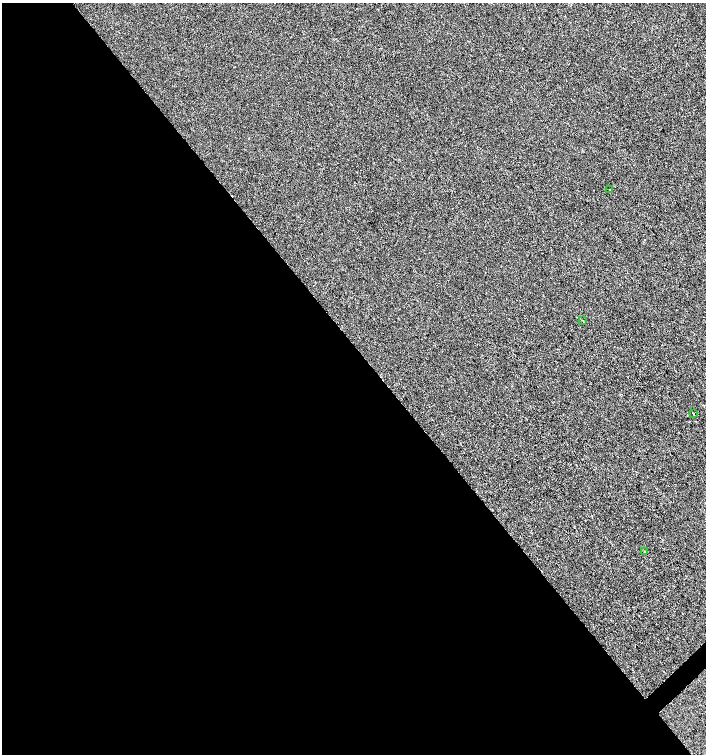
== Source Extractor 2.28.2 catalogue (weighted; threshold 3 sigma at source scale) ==
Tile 9 of 4 x 4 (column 1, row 3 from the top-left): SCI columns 213-1619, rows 1505-3007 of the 5987 x 6019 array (HDU 1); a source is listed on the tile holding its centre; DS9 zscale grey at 2 x 2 block average (1 PNG px = mean of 2 x 2 image px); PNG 708 x 756 px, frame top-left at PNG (2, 3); each listed source drawn as its Kron ellipse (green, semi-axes under 4 px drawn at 4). Shown black and unused: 54% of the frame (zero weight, under 2 of 3 exposures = <1% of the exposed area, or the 3 px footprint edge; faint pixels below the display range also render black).
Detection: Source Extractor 2.28.2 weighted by HDU 2 'WHT'; one run over the whole footprint, this tile lists its part. Background -8.51e-04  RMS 0.0041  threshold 0.0186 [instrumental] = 3 sigma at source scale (4.5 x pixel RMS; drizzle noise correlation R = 1.50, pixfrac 1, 0.0396/0.0396 arcsec/px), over >= 5 px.
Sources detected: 4; all 4 listed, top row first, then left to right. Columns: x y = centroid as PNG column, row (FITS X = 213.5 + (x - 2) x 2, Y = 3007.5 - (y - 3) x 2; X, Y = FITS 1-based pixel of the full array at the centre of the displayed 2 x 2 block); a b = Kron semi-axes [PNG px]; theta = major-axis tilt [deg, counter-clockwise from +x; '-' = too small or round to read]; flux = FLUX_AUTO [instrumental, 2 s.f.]
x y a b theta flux
609 189 2 2 - 0.42
583 321 2 2 - 0.7
693 414 2 2 - 0.4
645 551 2 2 - 0.59